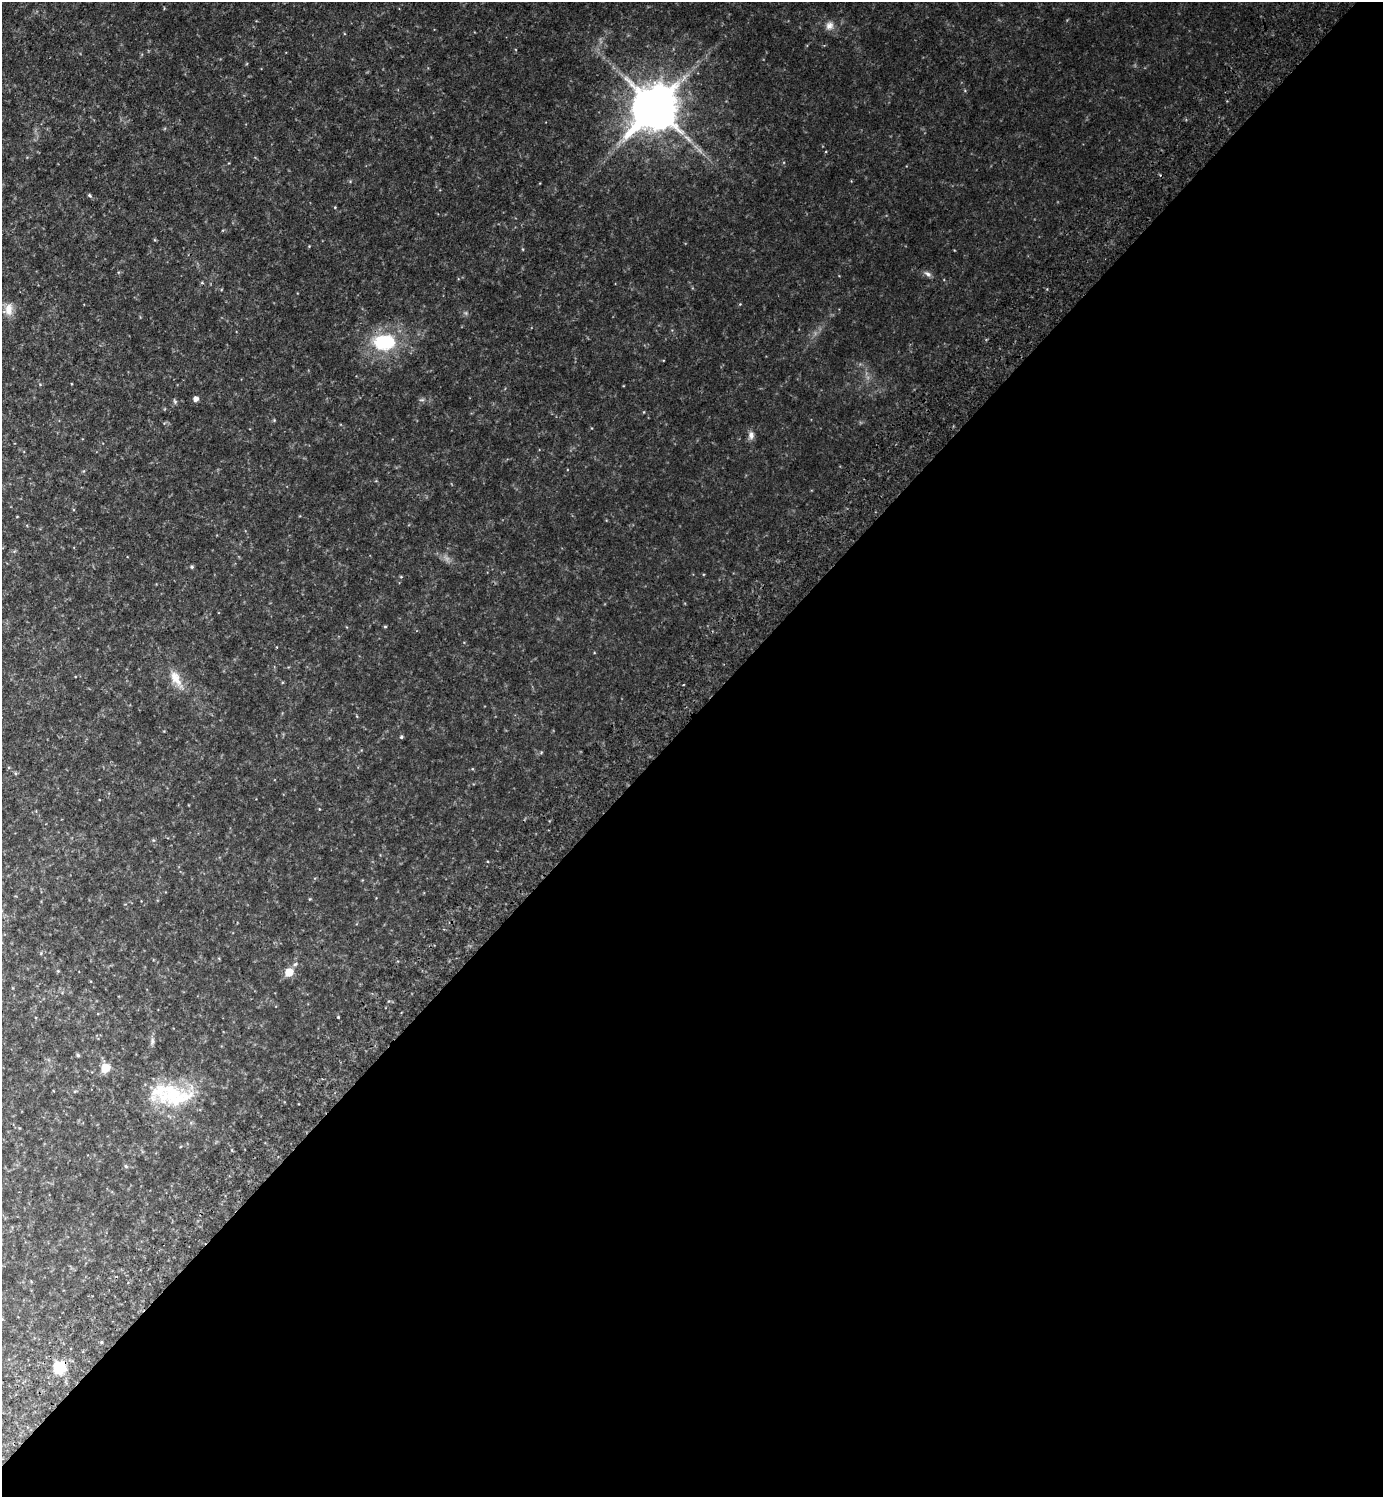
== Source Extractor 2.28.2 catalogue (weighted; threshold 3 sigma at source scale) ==
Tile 12 of 4 x 4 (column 4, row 3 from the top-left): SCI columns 4488-5868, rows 1539-3033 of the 6072 x 6069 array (HDU 1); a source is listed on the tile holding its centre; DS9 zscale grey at full resolution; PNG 1385 x 1499 px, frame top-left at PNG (2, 2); no overlay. Shown black and unused: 52% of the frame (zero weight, under 2 of 3 exposures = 3% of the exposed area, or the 3 px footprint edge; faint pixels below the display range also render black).
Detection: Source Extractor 2.28.2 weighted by HDU 2 'WHT'; one run over the whole footprint, this tile lists its part. Background 0.0792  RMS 0.011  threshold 0.0511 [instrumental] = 3 sigma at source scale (4.5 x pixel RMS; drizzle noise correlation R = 1.50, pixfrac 1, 0.05/0.05 arcsec/px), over >= 5 px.
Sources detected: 18; all 18 listed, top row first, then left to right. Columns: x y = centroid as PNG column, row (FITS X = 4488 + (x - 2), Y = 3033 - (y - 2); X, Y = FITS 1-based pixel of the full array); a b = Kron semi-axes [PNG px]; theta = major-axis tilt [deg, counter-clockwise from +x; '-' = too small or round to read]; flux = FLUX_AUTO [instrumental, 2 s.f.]
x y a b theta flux
829 26 11 9 55 5.1
655 108 15 12 46 3400
89 195 5 4 - 1.3
928 274 8 6 -19 2.8
9 309 18 8 86 8
385 342 21 15 2 52
196 399 5 5 - 4.1
751 435 10 6 -88 4
192 567 5 4 - 1.5
385 627 5 3 - 0.84
175 678 20 11 -60 12
401 737 4 4 - 1.2
289 972 6 6 - 18
152 1041 7 4 -90 2
78 1055 6 3 18 1.1
106 1068 8 8 - 13
171 1094 57 25 -14 65
59 1367 8 8 - 34
Overlapping masked pixels (flux is a lower limit): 1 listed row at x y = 59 1367